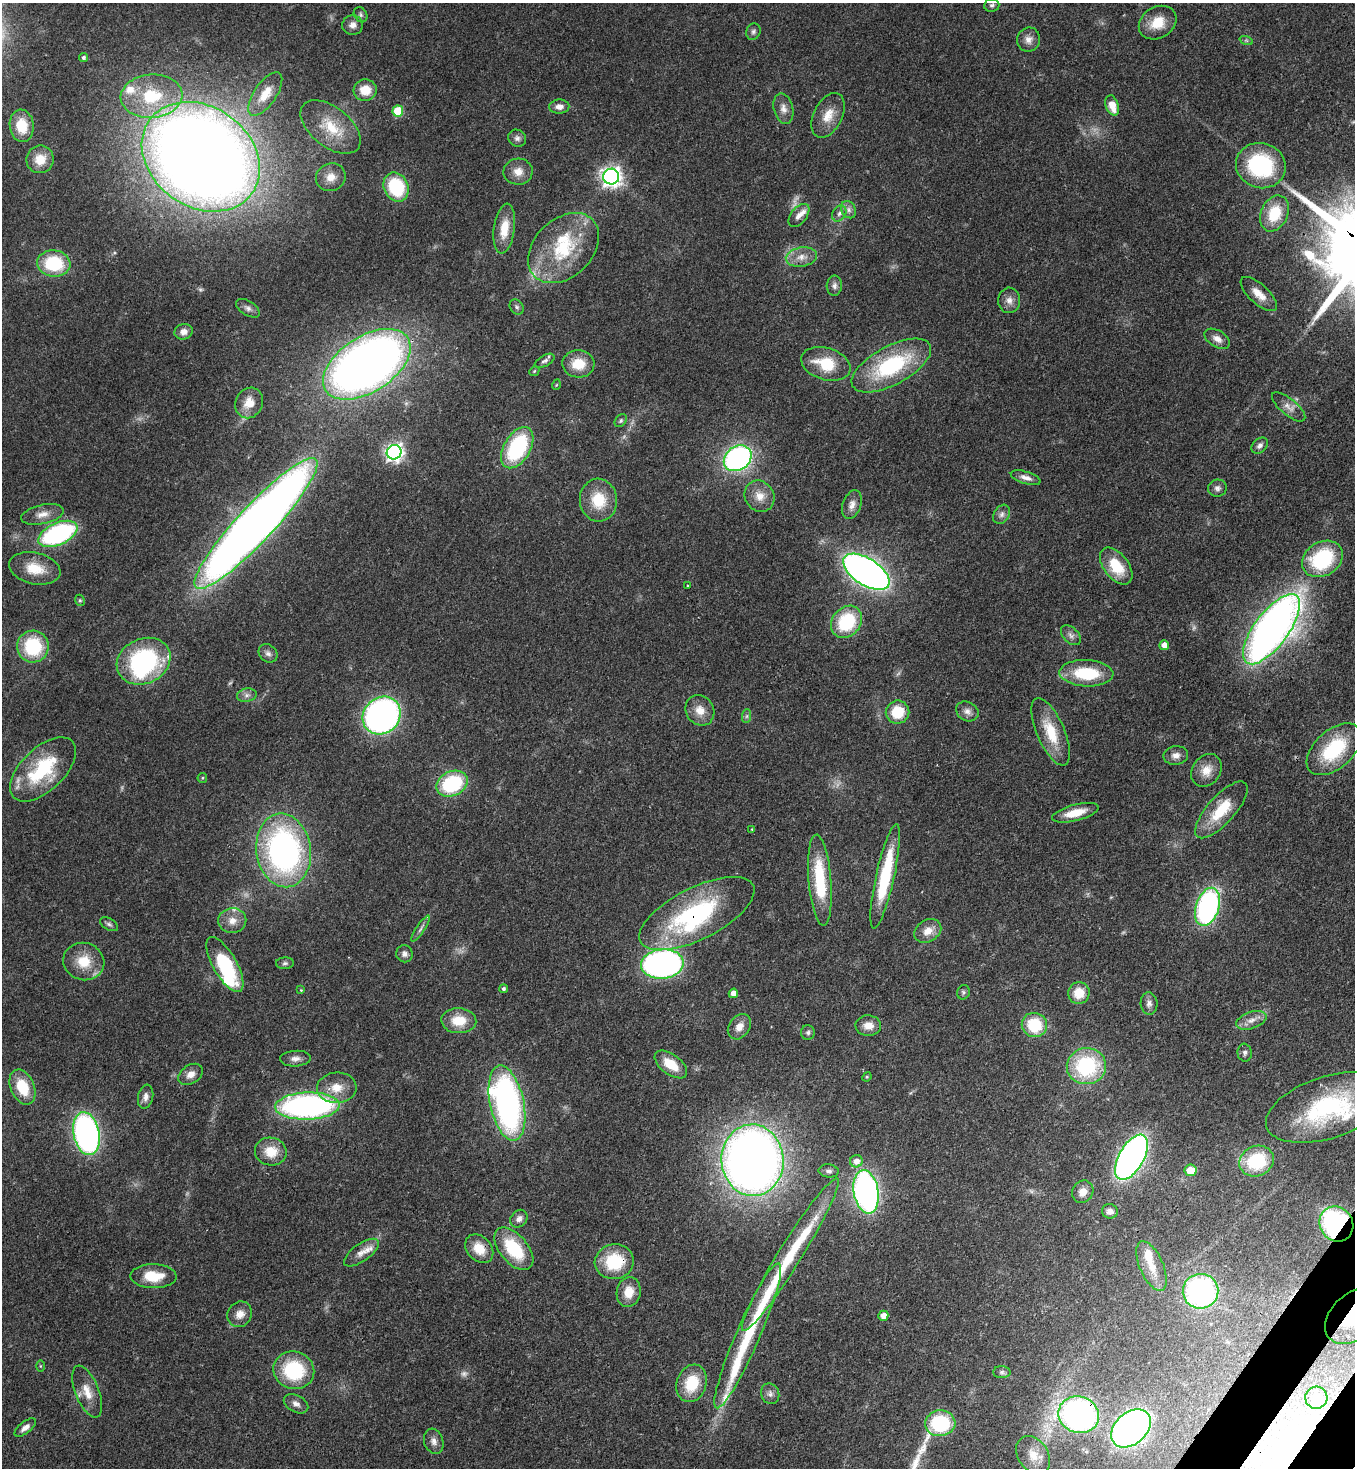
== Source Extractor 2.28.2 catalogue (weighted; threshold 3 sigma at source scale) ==
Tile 6 of 4 x 4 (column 2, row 2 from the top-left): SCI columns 1719-3071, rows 2990-4455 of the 6003 x 5980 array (HDU 1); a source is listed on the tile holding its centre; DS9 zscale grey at full resolution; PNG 1357 x 1470 px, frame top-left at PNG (2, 3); each listed source drawn as its Kron ellipse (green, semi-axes under 4 px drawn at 4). Shown black and unused: <1% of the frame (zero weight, under 3 of 4 exposures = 7% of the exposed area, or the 3 px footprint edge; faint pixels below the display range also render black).
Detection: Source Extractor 2.28.2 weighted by HDU 2 'WHT'; one run over the whole footprint, this tile lists its part. Background 0.0899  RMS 0.0041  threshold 0.0183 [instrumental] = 3 sigma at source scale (4.5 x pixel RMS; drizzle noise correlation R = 1.50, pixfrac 1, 0.05/0.05 arcsec/px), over >= 5 px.
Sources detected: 192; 4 too faint to see at this stretch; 3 inside a brighter object's white glare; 1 long thin detection or spike segment (spike, bleed or trail) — neither listed nor drawn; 12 inside a brighter listed object's ellipse — not listed separately; the other 172 listed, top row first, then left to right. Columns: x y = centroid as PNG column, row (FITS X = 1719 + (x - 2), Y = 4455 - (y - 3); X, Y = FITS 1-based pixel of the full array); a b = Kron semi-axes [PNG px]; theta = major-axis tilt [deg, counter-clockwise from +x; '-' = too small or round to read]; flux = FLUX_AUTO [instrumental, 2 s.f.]
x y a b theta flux
992 5 8 6 7 1
361 15 8 6 -57 1
1158 23 20 15 31 9.2
353 25 10 9 - 2.7
753 32 8 7 - 1.2
1029 40 12 11 - 3.1
1246 40 7 4 -19 0.62
83 57 4 4 - 0.88
365 90 11 11 - 7.7
265 94 25 11 55 6.7
152 96 31 21 4 23
1112 105 10 6 -72 5.8
559 107 10 7 3 2.5
783 109 16 9 -76 3
398 111 5 5 - 20
828 115 24 14 63 7
22 126 16 12 -83 9.2
331 127 35 20 -38 15
517 138 9 8 - 1.7
201 157 63 50 -36 860
40 159 14 13 - 6.3
1261 166 25 22 -17 40
518 172 14 13 - 4.7
331 177 15 13 28 4.8
611 177 8 8 - 220
396 187 15 12 -66 27
849 210 9 7 -57 1.7
1274 213 19 13 66 15
839 214 8 6 58 1.4
799 215 13 8 51 2.8
504 229 25 10 82 8.9
564 248 41 29 44 30
801 257 15 9 8 4.3
54 263 16 13 -6 22
834 286 10 7 86 1.7
1259 294 23 9 -43 5.3
1009 300 13 11 88 3
517 307 8 6 -52 1
248 308 13 7 -32 1.8
183 332 9 8 - 2.5
1217 339 14 8 -31 2.9
545 361 11 5 29 1.3
367 364 49 28 33 380
578 364 16 13 -3 9.5
826 364 25 16 -17 15
891 366 44 19 28 40
534 371 5 4 - 0.53
556 385 5 3 - 0.37
249 403 16 13 61 6.4
1289 407 20 8 -40 3.3
621 421 7 5 52 0.8
1260 446 9 6 42 1.6
517 448 22 13 60 41
394 452 7 7 - 170
738 458 15 12 36 97
1026 478 15 6 -17 2.6
1217 488 9 8 - 1.6
759 496 16 14 -53 5.7
598 500 21 18 -85 14
852 505 15 9 70 3
42 514 21 9 12 4.4
1002 514 10 7 58 1.7
256 523 88 18 47 620
58 534 21 11 24 71
1322 559 21 16 32 34
1116 566 21 12 -53 13
35 568 26 15 -13 10
866 572 26 13 -33 250
687 585 2 2 - 0.34
80 600 6 4 -68 0.6
846 622 17 14 49 25
1271 629 42 17 53 310
1071 635 12 7 -45 1.8
1164 645 5 5 - 3.5
33 647 16 16 - 25
268 653 10 8 -41 1.8
144 661 28 22 25 58
1086 673 27 13 -2 22
247 695 10 6 10 1.7
700 710 16 13 -54 5.3
967 711 12 9 -27 2.4
898 712 12 11 - 13
382 716 20 18 43 140
747 716 7 4 89 0.79
1051 732 36 14 -66 14
1334 749 32 19 42 28
1176 755 12 9 9 2.7
43 769 40 21 44 33
1206 770 17 14 54 5.8
202 778 5 4 - 0.48
452 784 16 12 25 35
1221 810 36 13 48 15
1075 813 24 8 14 8.2
752 829 4 4 - 0.33
284 850 37 27 -82 120
885 876 53 9 78 28
820 880 46 11 -85 24
1207 907 19 11 72 85
697 913 63 26 27 62
232 921 14 12 3 4.4
109 924 10 5 -29 1.1
421 929 15 3 57 1.3
928 931 14 11 31 4.7
404 954 8 8 - 1.7
84 961 21 18 -17 11
285 963 9 5 1 1
662 964 21 14 5 140
225 965 31 12 -60 28
504 989 4 4 - 0.94
301 990 4 4 - 0.39
963 992 7 6 - 0.9
733 993 5 4 - 3
1079 993 11 10 - 8
1149 1003 11 8 -85 1.9
1251 1020 16 8 18 3.3
459 1021 17 12 -3 10
1034 1025 13 12 - 17
868 1026 13 10 -3 4.2
739 1027 14 10 54 3.8
808 1032 7 7 - 1.1
1245 1053 9 7 -84 1.3
295 1059 15 8 3 2.5
671 1064 19 10 -37 9.4
1086 1066 19 18 - 36
191 1074 13 9 32 3.3
867 1077 5 4 - 0.48
23 1087 18 11 -67 13
337 1088 20 15 4 7.8
146 1097 12 7 79 2.2
507 1103 38 17 -78 140
307 1106 32 13 2 120
1328 1107 64 31 18 54
86 1133 22 13 -78 130
271 1152 16 14 -11 8.1
1131 1157 25 12 61 210
753 1160 36 31 -86 410
856 1161 6 6 - 3.1
1257 1161 18 15 24 23
1191 1170 6 6 - 6.4
829 1171 10 6 -6 1.3
866 1192 22 12 -80 140
1083 1192 11 10 - 3.7
1110 1211 8 7 - 2.1
519 1219 9 7 50 2
1336 1224 18 16 -55 81
479 1249 16 12 -46 7.6
514 1249 25 14 -50 22
361 1253 20 8 36 3.9
790 1254 90 11 58 29
614 1262 19 17 10 20
1152 1266 26 11 -66 7.9
153 1276 23 12 -1 11
1200 1291 18 17 - 84
629 1292 15 12 81 6.4
240 1314 13 12 - 3.8
883 1316 5 5 - 3.6
1354 1316 33 22 42 36
748 1336 79 12 67 28
40 1366 5 3 - 0.39
294 1370 20 18 -19 27
1002 1372 9 6 -1 1.1
692 1383 19 14 72 15
87 1392 27 12 -68 6.5
770 1394 10 9 - 1.9
1316 1398 11 11 - 5.2
296 1404 13 8 -28 2.2
1079 1415 20 18 -18 130
940 1423 15 13 4 29
25 1428 12 6 38 2.1
1131 1428 23 15 41 190
434 1441 13 9 -71 2.5
1033 1455 21 15 -55 7.3
Overlapping masked pixels (flux is a lower limit): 8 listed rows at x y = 367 364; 697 913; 1336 1224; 479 1249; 614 1262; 1354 1316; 1079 1415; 1131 1428
Isophote crosses this tile's border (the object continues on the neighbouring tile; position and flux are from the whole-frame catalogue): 2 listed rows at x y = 1328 1107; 1354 1316
Unlisted compact peaks at least as high as the median listed source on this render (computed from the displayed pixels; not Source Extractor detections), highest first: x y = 1312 254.